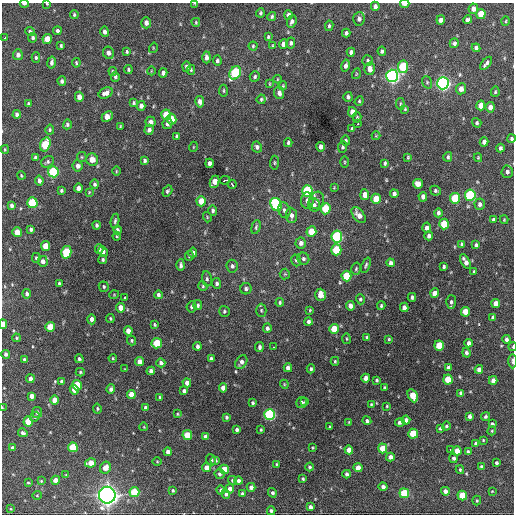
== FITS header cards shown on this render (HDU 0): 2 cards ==
NAXIS1  =                  512 / Axis length
NAXIS2  =                  512 / Axis length

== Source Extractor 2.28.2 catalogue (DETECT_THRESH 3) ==
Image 512 x 512 px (HDU 0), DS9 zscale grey, 1 PNG px = 1 image px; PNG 516 x 516 px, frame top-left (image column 1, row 512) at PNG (2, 3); each listed source drawn as its Kron ellipse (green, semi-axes under 4 px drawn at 4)
Background 1040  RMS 33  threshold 99.6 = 3 sigma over >= 5 px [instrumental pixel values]
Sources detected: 376; all 376 listed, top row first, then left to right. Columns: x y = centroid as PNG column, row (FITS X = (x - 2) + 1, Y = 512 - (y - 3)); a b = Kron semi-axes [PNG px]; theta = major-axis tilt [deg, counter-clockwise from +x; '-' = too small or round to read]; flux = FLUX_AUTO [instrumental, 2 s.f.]
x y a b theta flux
24 4 4 3 - 5.4e+03
47 4 3 2 - 2.0e+03
195 4 4 2 - 2.9e+03
405 4 5 2 - 2.4e+04
375 6 4 4 - 8.3e+03
473 9 5 4 - 1.2e+04
260 13 4 3 - 3.3e+03
481 14 5 4 - 4.6e+04
74 15 4 4 - 3.1e+03
288 15 5 4 - 7.1e+03
272 17 4 4 - 3.6e+03
359 19 7 5 85 7.3e+03
441 20 4 4 - 1.1e+04
467 20 4 4 - 5.0e+03
292 21 6 4 68 7.1e+03
506 21 4 3 - 2.0e+03
196 22 4 3 - 2.3e+03
146 23 5 5 - 1.0e+04
329 26 5 3 - 3.6e+03
57 31 4 4 - 6.1e+03
30 32 5 4 - 4.5e+03
104 32 5 4 - 7.8e+03
346 33 4 4 - 5.2e+03
268 37 4 3 - 2.9e+03
5 38 3 3 - 2.9e+03
33 38 5 4 - 4.2e+03
47 39 5 4 - 3.2e+04
291 43 6 4 77 5.3e+03
454 43 5 4 - 6.2e+03
283 44 5 4 - 1.4e+04
61 45 4 3 - 2.9e+03
273 45 4 4 - 2.3e+03
253 46 4 4 - 3.1e+03
153 48 5 3 - 1.8e+03
476 48 4 4 - 5.8e+03
382 51 4 4 - 5.0e+03
127 52 4 3 - 2.9e+03
351 52 4 4 - 7.3e+03
108 53 6 5 - 1.0e+04
18 55 5 5 - 8.4e+03
207 57 6 4 89 9.8e+03
36 58 5 4 - 3.6e+03
217 61 5 4 - 4.7e+03
368 61 5 5 - 4.4e+03
51 63 6 4 80 6.5e+03
76 63 5 3 - 2.9e+03
486 63 8 3 51 6.7e+03
186 66 5 4 - 5.5e+03
345 66 6 4 77 7.2e+03
403 67 6 5 - 1.2e+05
369 69 6 5 - 1.6e+04
128 70 4 3 - 3.0e+03
191 70 5 4 - 2.9e+03
113 71 4 3 - 2.7e+03
151 71 4 3 - 1.6e+03
163 73 4 4 - 8.6e+03
235 73 7 5 60 1.9e+05
356 74 5 3 - 2.1e+03
392 76 6 6 - 7.9e+05
115 77 5 3 - 4.9e+03
255 77 5 5 - 3.9e+03
277 79 4 3 - 1.7e+03
62 81 5 4 - 5.6e+03
427 82 6 5 - 3.1e+03
443 83 6 6 - 7.5e+05
269 84 4 2 - 1.9e+03
283 86 5 3 - 2.3e+03
461 89 5 5 - 1.5e+04
223 91 6 3 85 3.0e+03
495 92 5 4 - 2.9e+03
106 93 7 5 26 1.2e+04
279 93 6 5 - 8.5e+03
79 97 5 4 - 1.7e+04
348 97 5 4 - 4.8e+03
261 99 5 4 - 2.9e+03
359 101 5 4 - 2.8e+03
200 102 6 4 -79 1.2e+04
134 103 3 3 - 3.3e+03
28 104 4 3 - 3.5e+03
400 104 6 3 -84 2.5e+03
481 105 5 4 - 2.1e+04
141 106 5 4 - 1.0e+04
490 107 5 4 - 1.2e+04
405 109 4 4 - 2.2e+03
352 112 5 4 - 1.7e+04
17 114 4 4 - 7.0e+03
166 115 5 5 - 5.3e+04
107 116 6 4 43 2.2e+04
357 117 5 4 - 2.8e+03
172 119 5 4 - 3.4e+04
151 122 5 5 - 1.1e+04
477 123 5 4 - 4.0e+03
67 124 5 4 - 4.3e+03
167 124 5 5 - 7.3e+03
358 124 3 2 - 1.7e+04
120 126 3 2 - 1.9e+03
352 129 4 3 - 4.0e+03
50 130 5 4 - 3.2e+03
149 130 5 4 - 6.6e+03
177 136 4 3 - 3.5e+03
376 136 4 4 - 1.9e+03
511 139 4 4 - 3.9e+03
346 141 5 4 - 4.0e+03
484 142 4 4 - 1.0e+04
288 143 4 3 - 4.0e+03
45 144 7 5 72 1.1e+05
193 147 5 3 - 1.8e+03
257 147 6 5 - 5.5e+03
321 147 5 4 - 9.3e+03
343 147 5 4 - 4.5e+03
500 148 4 3 - 5.2e+03
5 149 4 3 - 2.3e+03
36 157 4 3 - 5.4e+03
82 157 5 4 - 2.5e+03
408 157 4 3 - 2.5e+03
448 157 5 4 - 4.1e+03
478 158 4 4 - 2.3e+03
92 160 6 6 - 1.8e+04
145 160 4 3 - 4.5e+03
48 162 7 5 35 4.4e+03
345 162 5 3 - 2.2e+03
209 163 4 3 - 9.3e+03
274 163 7 4 86 3.0e+03
385 163 4 3 - 4.0e+03
78 166 5 5 - 8.6e+03
116 171 5 3 - 1.9e+03
53 172 5 5 - 1.7e+05
507 172 6 5 - 7.0e+03
21 176 4 3 - 2.1e+03
225 180 5 3 - 1.1e+04
39 181 5 4 - 7.5e+03
215 182 6 4 65 2.6e+04
95 184 5 4 - 4.3e+03
232 184 5 3 - 1.1e+04
418 184 5 5 - 1.9e+04
334 187 4 3 - 1.8e+03
78 188 4 4 - 1.1e+04
61 191 3 3 - 3.6e+03
167 191 6 4 57 4.0e+03
307 191 5 5 - 1.6e+05
435 191 5 4 - 4.3e+03
89 192 4 3 - 2.1e+03
394 194 4 4 - 6.0e+03
365 195 5 4 - 2.0e+04
470 195 5 5 - 2.4e+05
423 197 5 4 - 7.8e+03
455 198 5 5 - 9.9e+04
376 199 5 4 - 3.9e+04
317 200 9 7 71 9.1e+03
201 201 5 4 - 3.2e+04
307 201 8 6 88 9.7e+03
32 203 5 5 - 1.4e+05
480 204 5 5 - 7.6e+03
12 205 4 4 - 6.5e+03
276 205 7 5 -64 2.4e+05
314 205 6 6 - 6.5e+03
325 209 5 5 - 6.5e+04
213 210 5 4 - 5.1e+03
284 210 8 6 -73 6.6e+03
438 213 4 4 - 5.5e+03
291 215 7 5 -85 9.8e+03
359 215 9 5 -49 1.6e+04
207 217 5 3 - 2.0e+03
493 220 4 3 - 6.1e+03
504 220 4 4 - 2.2e+03
115 221 7 3 81 4.6e+03
444 224 5 5 - 6.7e+04
97 225 4 3 - 4.9e+03
256 227 7 4 75 3.7e+03
427 228 5 4 - 8.7e+03
31 229 4 3 - 5.0e+03
117 230 4 3 - 4.9e+03
17 232 5 4 - 3.1e+04
311 232 5 5 - 4.2e+04
117 236 4 4 - 2.5e+03
429 236 4 4 - 6.7e+03
337 237 6 5 - 2.4e+05
301 243 5 5 - 9.6e+03
462 244 4 3 - 3.8e+03
476 245 4 3 - 5.3e+03
45 246 5 4 - 3.0e+04
99 249 5 4 - 5.5e+03
336 250 5 5 - 1.0e+05
66 252 6 5 - 1.0e+05
103 252 5 4 - 6.1e+03
193 253 5 4 - 7.6e+03
189 256 5 4 - 2.7e+03
36 258 5 4 - 2.9e+03
303 259 6 5 - 5.3e+03
103 260 4 4 - 3.9e+03
296 260 6 4 -73 3.4e+03
43 261 5 5 - 9.2e+03
465 262 8 4 -60 1.2e+04
391 263 4 4 - 7.4e+03
181 265 6 3 88 6.0e+03
366 265 8 4 68 4.0e+03
232 266 6 5 - 5.7e+03
444 267 3 3 - 3.5e+03
356 269 6 4 74 3.5e+03
474 272 3 3 - 3.3e+03
285 274 5 5 - 2.6e+03
346 276 5 5 - 7.3e+04
207 279 7 5 -81 4.9e+03
59 283 3 3 - 3.9e+03
217 283 5 4 - 5.5e+03
203 286 5 4 - 2.8e+03
104 287 5 4 - 3.5e+03
246 289 6 5 - 5.3e+03
435 293 5 4 - 1.8e+04
27 294 5 4 - 5.0e+03
114 295 5 3 - 1.8e+03
158 295 4 3 - 5.7e+03
320 295 6 5 - 2.1e+04
412 297 4 3 - 4.1e+03
125 298 3 3 - 2.9e+03
360 299 5 4 - 3.7e+03
280 302 4 3 - 3.0e+03
451 302 6 5 - 5.3e+03
496 303 4 4 - 2.0e+04
198 305 5 4 - 4.4e+03
350 306 5 4 - 1.2e+04
381 306 4 3 - 3.4e+03
191 307 5 5 - 4.2e+03
404 307 4 4 - 9.5e+03
120 308 5 4 - 1.8e+04
261 310 7 5 90 3.8e+03
310 310 4 3 - 2.0e+03
224 311 5 5 - 3.7e+03
465 312 5 4 - 3.6e+04
493 317 4 4 - 7.5e+03
110 318 4 3 - 2.5e+03
92 319 5 4 - 1.1e+04
308 322 4 4 - 5.9e+03
3 324 4 3 - 1.7e+04
155 325 4 3 - 2.8e+03
50 327 5 4 - 4.3e+04
267 328 5 4 - 5.7e+03
334 329 5 4 - 4.7e+04
128 331 4 4 - 1.4e+04
16 338 4 3 - 2.3e+03
367 338 4 3 - 4.6e+03
346 339 5 3 - 2.3e+03
389 339 3 3 - 2.3e+03
506 339 4 3 - 7.0e+03
131 340 5 4 - 3.2e+03
157 343 5 5 - 8.0e+04
469 343 4 4 - 9.7e+03
439 345 5 5 - 6.0e+04
197 346 4 3 - 6.3e+03
259 347 5 4 - 4.9e+03
273 347 3 2 - 3.2e+03
513 347 4 2 - 2.4e+03
466 353 5 4 - 5.4e+03
6 354 4 4 - 6.4e+03
113 358 4 4 - 2.5e+03
79 359 4 3 - 4.3e+03
211 359 4 4 - 6.5e+03
24 360 4 3 - 5.4e+03
335 361 4 3 - 2.3e+03
513 361 7 3 -89 4.5e+03
139 362 4 4 - 1.7e+04
241 362 7 5 58 8.8e+03
161 363 4 4 - 6.8e+03
288 368 4 4 - 1.1e+04
448 368 4 3 - 5.4e+03
125 369 4 2 - 1.5e+03
311 369 4 3 - 4.1e+03
479 369 4 4 - 1.2e+04
151 371 4 4 - 9.9e+03
80 372 4 3 - 2.8e+03
366 378 4 4 - 1.3e+04
30 379 4 4 - 9.5e+03
448 379 5 4 - 5.2e+04
377 380 3 3 - 3.5e+03
493 380 4 4 - 1.4e+04
62 381 4 4 - 6.5e+03
187 383 4 4 - 1.2e+04
284 384 4 3 - 2.0e+03
77 385 5 5 - 7.9e+04
385 387 3 2 - 2.1e+03
223 388 4 4 - 1.5e+04
111 389 5 4 - 5.9e+03
74 390 5 4 - 2.5e+04
184 391 4 4 - 5.6e+03
461 393 4 4 - 9.0e+03
131 395 4 4 - 2.5e+04
32 396 4 4 - 1.3e+04
413 396 7 4 -63 4.7e+04
160 397 4 3 - 2.6e+03
55 400 4 4 - 2.7e+04
305 402 4 3 - 3.6e+03
253 403 4 3 - 3.4e+03
302 403 5 5 - 4.8e+03
371 405 4 4 - 3.0e+03
387 406 3 3 - 1.9e+03
2 408 3 2 - 1.8e+03
146 408 4 3 - 6.2e+03
97 409 5 4 - 3.3e+03
37 412 5 5 - 7.0e+03
177 414 3 3 - 2.2e+03
270 414 5 5 - 3.4e+05
470 416 4 4 - 7.3e+03
486 416 5 4 - 3.6e+03
35 417 5 4 - 2.8e+03
226 417 4 3 - 3.7e+03
406 420 4 4 - 1.0e+04
367 421 4 4 - 5.4e+03
28 422 5 4 - 4.7e+04
349 422 3 3 - 2.0e+03
400 422 4 4 - 5.2e+03
492 424 4 4 - 5.0e+03
446 426 4 4 - 3.3e+03
144 427 4 3 - 1.5e+03
330 427 3 3 - 2.5e+03
440 428 3 3 - 2.9e+03
237 429 4 3 - 5.7e+03
261 430 4 3 - 2.2e+03
492 431 4 4 - 2.3e+03
23 433 5 4 - 6.5e+03
413 434 5 5 - 7.1e+04
187 435 5 4 - 5.1e+04
205 436 4 3 - 7.1e+03
483 440 3 2 - 1.9e+03
476 444 4 4 - 6.9e+03
73 447 5 4 - 8.3e+04
13 448 4 3 - 7.3e+03
313 448 3 3 - 2.2e+03
383 448 5 4 - 4.5e+04
450 449 3 3 - 4.3e+03
349 450 4 4 - 1.8e+04
457 451 4 4 - 2.8e+04
168 452 4 4 - 1.1e+04
468 452 4 3 - 3.8e+03
390 457 4 4 - 1.1e+04
454 458 5 4 - 6.0e+03
211 460 5 5 - 4.4e+03
215 460 5 4 - 4.3e+03
157 462 5 3 - 2.0e+03
91 463 5 4 - 2.8e+04
496 463 3 3 - 4.0e+03
277 464 3 2 - 2.2e+03
481 466 4 4 - 3.3e+03
310 467 4 4 - 4.1e+03
105 468 6 5 - 1.8e+04
207 468 4 4 - 2.1e+04
358 468 4 4 - 2.1e+04
224 469 5 4 - 4.0e+04
460 470 4 3 - 2.8e+03
219 474 5 5 - 4.8e+03
347 474 4 3 - 5.6e+03
66 475 4 3 - 1.9e+03
303 479 3 3 - 3.0e+03
56 480 4 4 - 2.2e+04
232 480 4 4 - 3.2e+03
41 481 3 3 - 2.1e+03
238 481 4 4 - 6.0e+03
28 483 3 3 - 2.6e+03
251 487 4 4 - 9.7e+03
383 487 4 4 - 8.0e+03
230 489 4 4 - 1.1e+04
173 490 4 3 - 3.0e+03
221 490 4 4 - 4.9e+03
445 491 4 4 - 1.1e+04
492 491 3 3 - 1.5e+03
134 492 5 5 - 8.6e+04
242 493 4 4 - 3.9e+03
272 493 5 4 - 5.5e+03
404 493 5 5 - 9.4e+04
226 494 5 4 - 6.1e+03
37 495 4 4 - 2.3e+03
107 495 8 8 - 1.6e+06
462 496 5 4 - 4.9e+04
477 500 5 4 - 2.7e+03
310 507 4 4 - 8.4e+03
11 509 4 3 - 1.8e+03
271 511 4 4 - 5.1e+03
At the frame edge (FLAGS 8, measured only in part): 9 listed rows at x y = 24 4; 47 4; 195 4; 405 4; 511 139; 3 324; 513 347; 513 361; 2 408